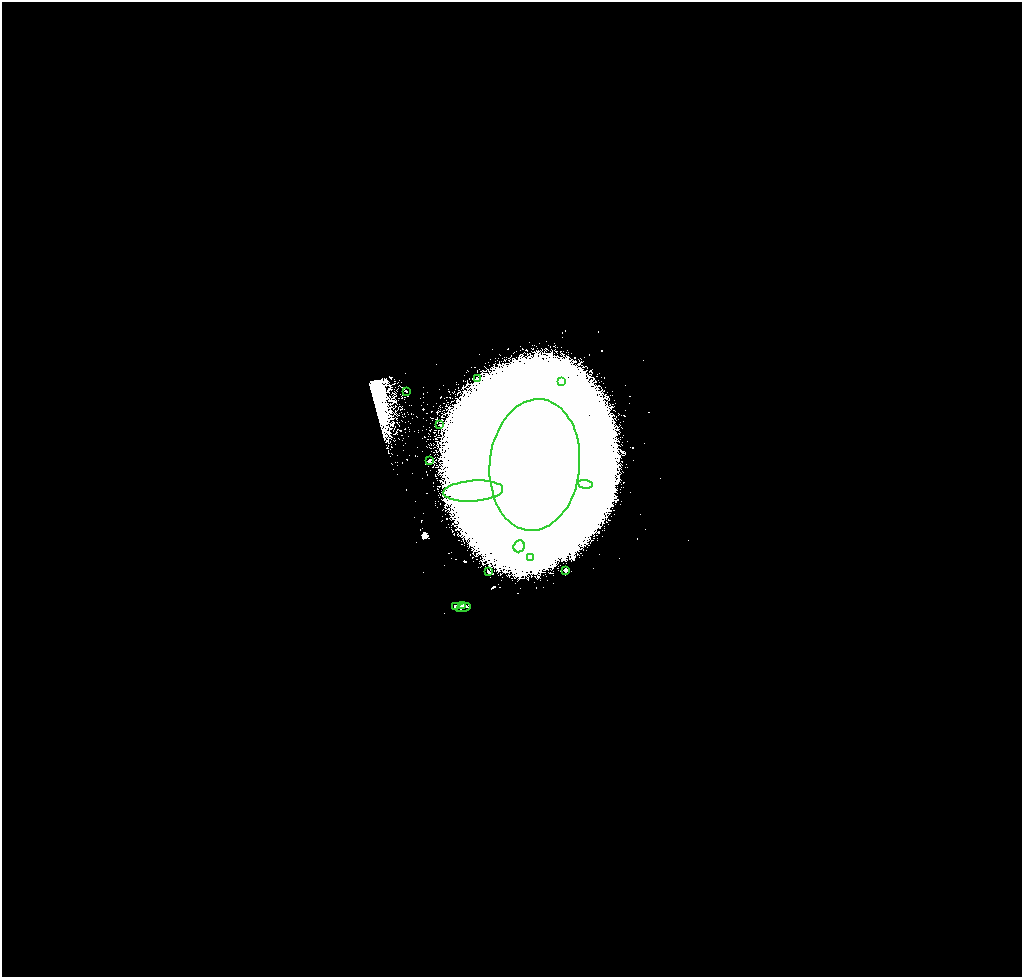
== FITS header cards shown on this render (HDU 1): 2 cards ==
NAXIS1  =                 2040
NAXIS2  =                 1950

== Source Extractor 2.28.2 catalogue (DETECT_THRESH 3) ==
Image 2040 x 1950 px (HDU 1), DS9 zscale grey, zoomed out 1/2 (1 PNG px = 2 x 2 image px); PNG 1024 x 979 px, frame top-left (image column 1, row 1950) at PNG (2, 2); each listed source drawn as its Kron ellipse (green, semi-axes under 4 px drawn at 4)
Background 2.6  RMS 0.22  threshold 0.673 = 3 sigma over >= 5 px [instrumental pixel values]
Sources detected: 19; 4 cannot appear on this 1/2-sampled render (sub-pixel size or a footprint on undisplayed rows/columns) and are neither listed nor drawn; the other 15 listed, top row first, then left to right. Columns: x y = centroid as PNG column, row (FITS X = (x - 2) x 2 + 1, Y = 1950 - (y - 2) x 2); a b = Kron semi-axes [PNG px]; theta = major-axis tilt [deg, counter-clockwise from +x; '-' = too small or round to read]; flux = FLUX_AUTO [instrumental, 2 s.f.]
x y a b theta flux
478 379 2 2 - 43
561 382 3 3 - 47
407 392 2 2 - 44
440 424 2 2 - 17
429 461 4 2 - 35
535 465 66 45 84 490000
585 484 7 4 -5 160
473 491 30 10 4 1500
519 546 6 5 - 230
531 557 3 3 - 310
565 570 2 2 - 59
489 572 2 2 - 110
462 606 3 3 - 23
455 607 3 2 - 120
463 608 7 2 15 48
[4 sub-pixel or undisplayed-footprint detections neither listed nor drawn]